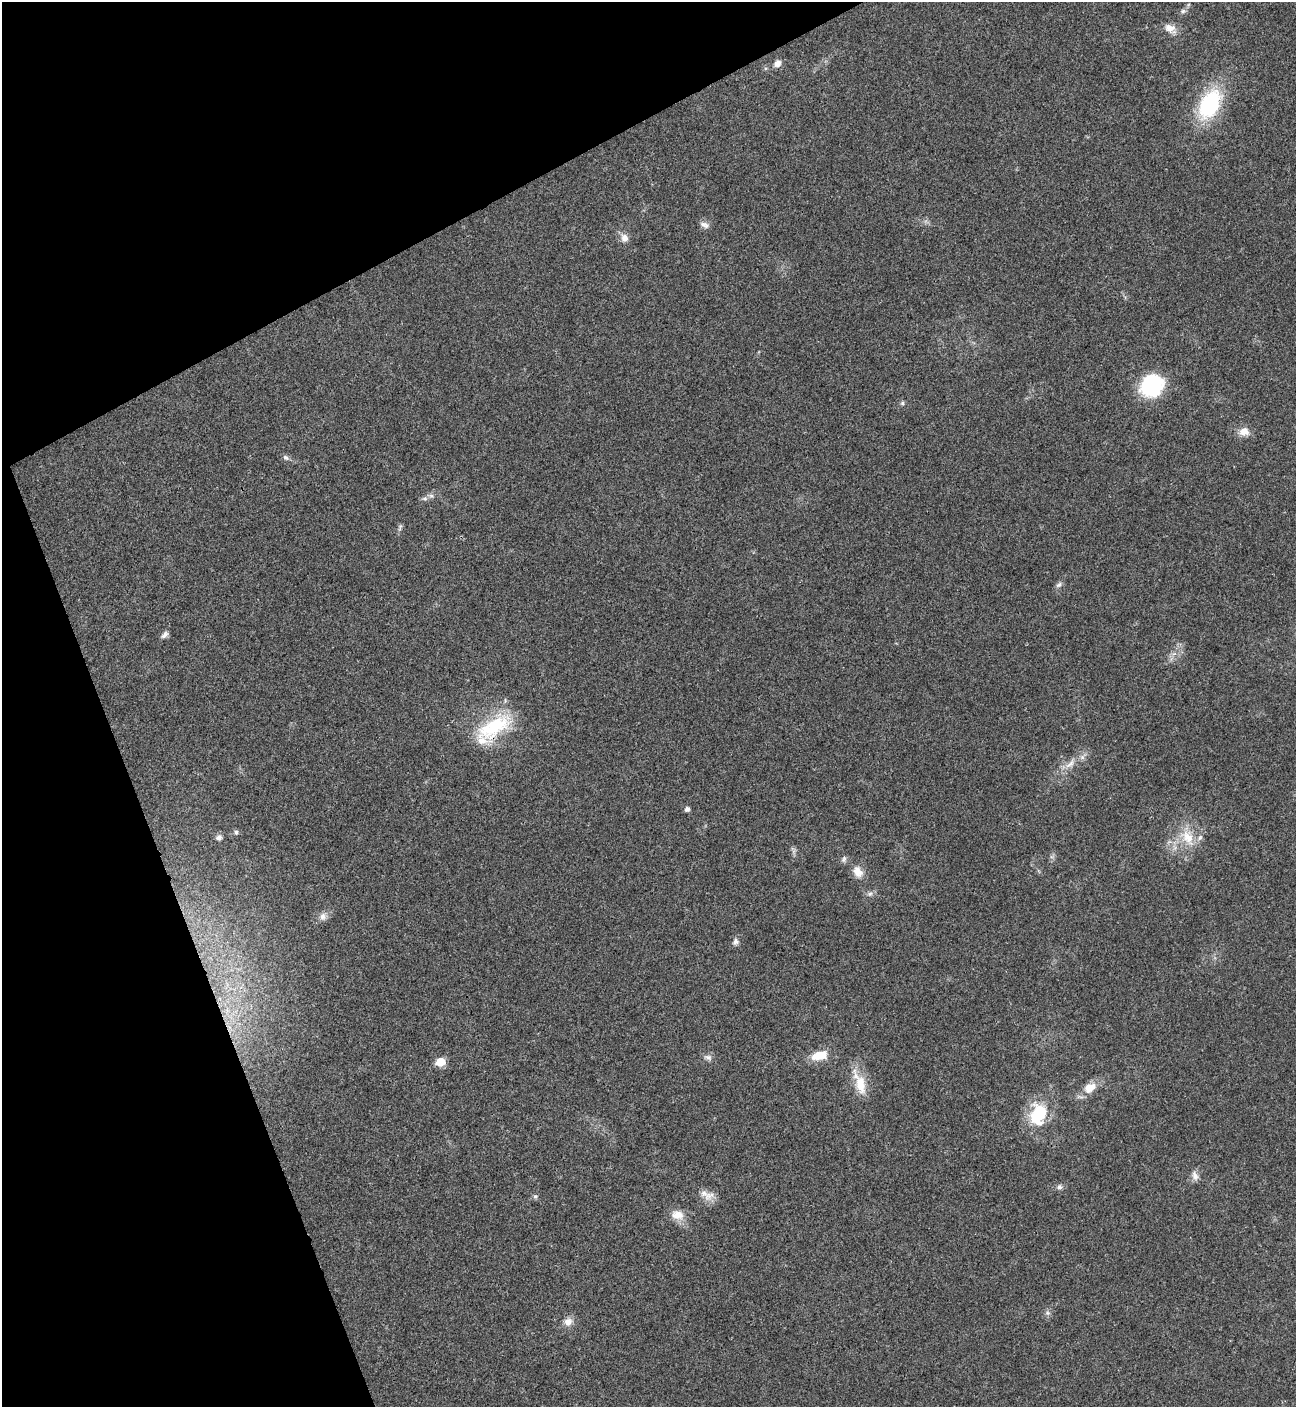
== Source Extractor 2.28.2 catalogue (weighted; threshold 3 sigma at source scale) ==
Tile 5 of 4 x 4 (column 1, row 2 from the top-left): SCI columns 287-1580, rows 2813-4217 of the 5616 x 5626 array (HDU 1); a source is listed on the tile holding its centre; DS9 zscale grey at full resolution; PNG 1298 x 1409 px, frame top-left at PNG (2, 2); no overlay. Shown black and unused: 21% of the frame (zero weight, under 3 of 4 exposures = <1% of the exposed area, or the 3 px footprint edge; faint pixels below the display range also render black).
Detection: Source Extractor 2.28.2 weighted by HDU 2 'WHT'; one run over the whole footprint, this tile lists its part. Background 0.0202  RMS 0.004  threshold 0.0181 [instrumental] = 3 sigma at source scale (4.5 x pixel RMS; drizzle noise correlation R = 1.50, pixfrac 1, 0.05/0.05 arcsec/px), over >= 5 px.
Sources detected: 43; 1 too faint to see at this stretch — not listed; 3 inside a brighter listed object's ellipse — not listed separately; the other 39 listed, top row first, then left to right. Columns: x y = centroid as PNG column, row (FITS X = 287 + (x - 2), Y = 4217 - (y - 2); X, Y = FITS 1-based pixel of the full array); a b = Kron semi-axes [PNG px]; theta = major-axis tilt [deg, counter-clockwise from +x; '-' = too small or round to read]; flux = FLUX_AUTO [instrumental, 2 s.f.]
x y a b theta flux
1183 11 7 6 - 1.1
1170 28 15 11 -16 3.8
777 63 9 7 40 2.5
1209 104 38 22 62 33
705 225 13 7 -23 1.9
624 238 11 9 -70 2.9
1152 385 18 17 - 44
902 403 6 6 - 0.75
1244 432 13 10 10 3.9
286 457 9 6 -32 1.2
425 499 8 6 0 1.1
400 527 10 5 72 0.96
1059 585 10 6 33 1.2
165 635 10 6 45 1.5
1174 654 7 4 19 1.1
493 727 51 23 32 27
1070 764 19 8 44 4
687 809 5 5 - 1.6
236 832 6 5 - 0.79
219 837 7 6 - 1.5
1187 837 27 16 -59 11
844 859 9 6 66 1.2
858 872 17 11 -63 4.5
870 894 9 6 47 1.2
323 916 11 8 86 2
735 942 9 8 - 1.6
819 1056 20 11 12 7.5
708 1057 12 7 -15 1.7
440 1062 6 5 - 12
860 1083 36 13 -71 10
1090 1088 20 13 31 5.7
1038 1114 30 21 79 19
1195 1176 13 8 -70 2.3
1059 1187 8 7 - 1.3
707 1195 22 11 -25 4.2
535 1196 6 6 - 0.86
677 1215 18 12 -12 5.1
1047 1313 8 6 -45 1.1
568 1322 11 10 - 3.1
Overlapping masked pixels (flux is a lower limit): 1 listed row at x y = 493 727